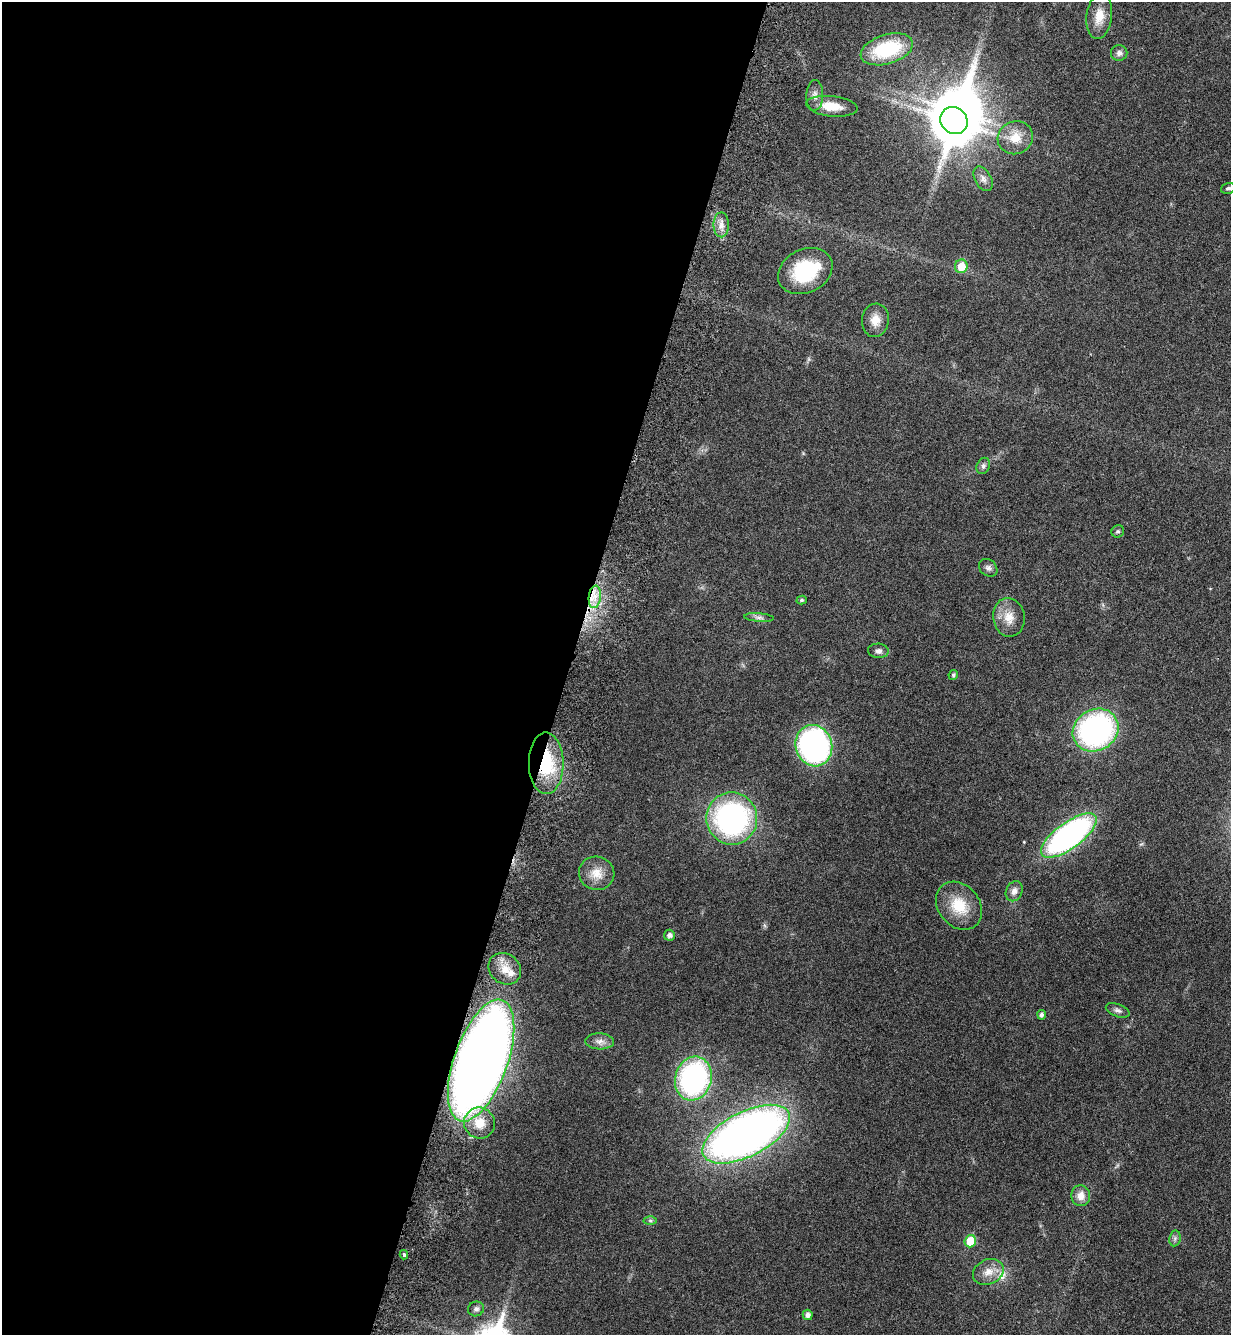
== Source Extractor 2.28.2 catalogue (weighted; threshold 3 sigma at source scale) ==
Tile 5 of 4 x 4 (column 1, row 2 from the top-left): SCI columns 223-1451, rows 2742-4074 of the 5486 x 5479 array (HDU 1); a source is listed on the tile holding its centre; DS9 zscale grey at full resolution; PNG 1233 x 1337 px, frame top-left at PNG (2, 2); each listed source drawn as its Kron ellipse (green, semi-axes under 4 px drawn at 4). Shown black and unused: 46% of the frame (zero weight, under 3 of 6 exposures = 5% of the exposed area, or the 3 px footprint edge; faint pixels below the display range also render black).
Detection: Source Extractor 2.28.2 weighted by HDU 2 'WHT'; one run over the whole footprint, this tile lists its part. Background 0.0331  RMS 0.0029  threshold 0.012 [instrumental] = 3 sigma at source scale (4.09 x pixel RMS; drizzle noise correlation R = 1.36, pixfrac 0.8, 0.05/0.05 arcsec/px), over >= 5 px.
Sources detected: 50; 1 inside a brighter object's white glare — neither listed nor drawn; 2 inside a brighter listed object's ellipse — not listed separately; the other 47 listed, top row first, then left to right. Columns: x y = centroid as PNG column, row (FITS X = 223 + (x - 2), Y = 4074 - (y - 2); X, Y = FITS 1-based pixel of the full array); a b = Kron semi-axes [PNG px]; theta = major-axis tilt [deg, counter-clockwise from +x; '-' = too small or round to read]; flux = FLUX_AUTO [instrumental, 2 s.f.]
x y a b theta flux
1099 16 23 12 83 4.3
887 49 27 14 17 18
1119 53 8 7 - 0.97
815 95 15 8 89 1.7
832 106 26 10 -6 5.1
954 120 14 12 -42 870
1015 138 18 16 22 4.8
983 179 13 8 -61 1.3
1228 188 7 5 17 0.52
721 225 12 8 90 1.8
961 266 7 6 - 4.7
805 271 28 21 26 17
875 320 16 13 81 3.1
983 466 8 6 65 0.88
1118 531 6 6 - 0.51
988 568 10 8 -40 0.98
595 597 11 6 83 2.3
802 600 5 4 - 0.44
759 617 15 4 -5 0.83
1009 617 19 16 -81 4
878 651 10 7 -5 1.1
953 675 5 4 - 0.52
1096 730 24 20 30 60
814 746 21 18 -73 69
546 763 31 17 -89 16
732 819 26 25 - 57
1069 836 33 13 36 80
597 873 18 16 -18 3.8
1014 891 10 8 65 1.5
959 906 26 20 -50 7.8
669 935 5 5 - 1
505 969 17 15 -40 4.3
1118 1010 12 6 -20 0.92
1042 1015 5 4 - 0.82
600 1041 14 8 -1 1.6
481 1060 64 26 70 300
693 1079 22 18 74 52
479 1123 16 15 - 5.8
746 1134 47 22 27 190
1081 1196 10 9 - 2.3
650 1221 6 4 -1 0.5
1175 1238 8 5 79 0.64
970 1241 6 5 - 7.2
404 1255 4 3 - 0.56
988 1272 16 12 24 3
476 1309 8 7 - 0.86
808 1315 5 5 - 1.1
Overlapping masked pixels (flux is a lower limit): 2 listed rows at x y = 546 763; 481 1060